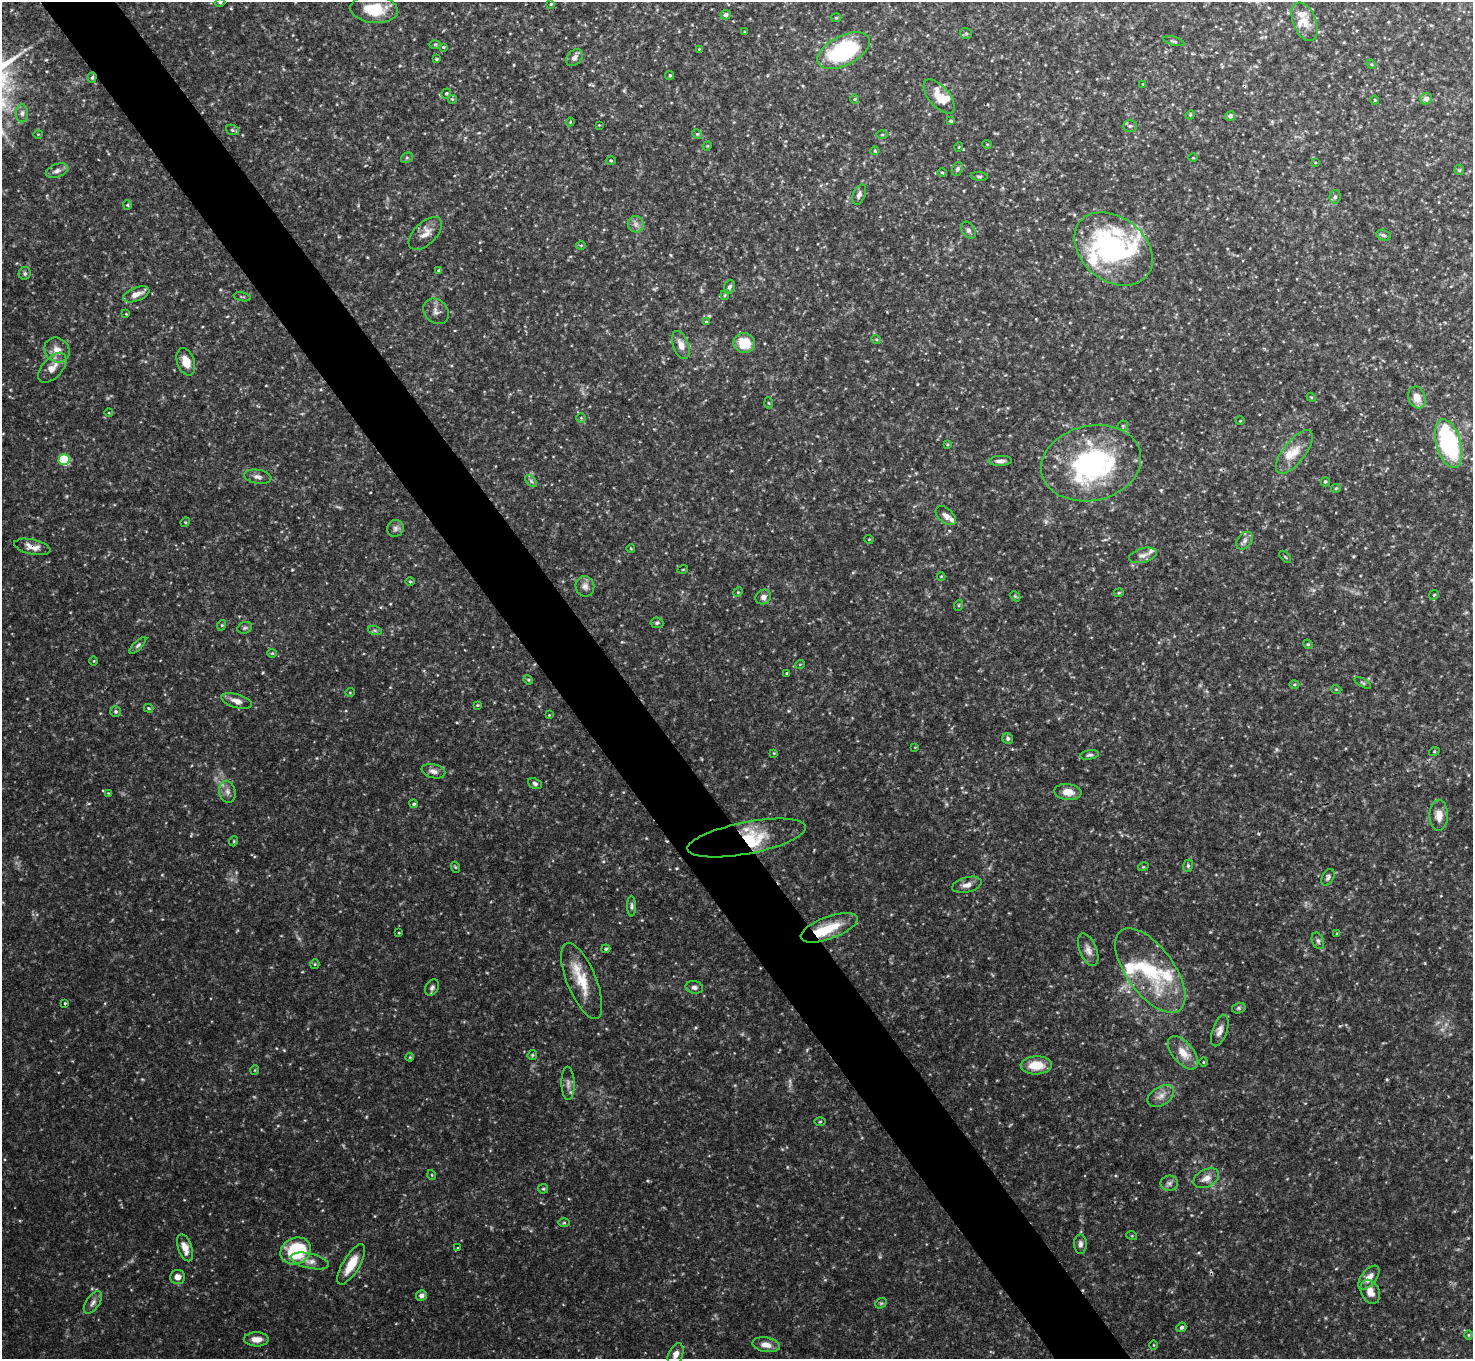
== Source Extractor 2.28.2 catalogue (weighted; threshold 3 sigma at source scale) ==
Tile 11 of 4 x 4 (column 3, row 3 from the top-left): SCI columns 2952-4422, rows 1526-2882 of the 5904 x 5905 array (HDU 1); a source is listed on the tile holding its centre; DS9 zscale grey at full resolution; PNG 1475 x 1361 px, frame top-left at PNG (2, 2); each listed source drawn as its Kron ellipse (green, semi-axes under 4 px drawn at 4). Shown black and unused: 5% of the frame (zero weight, under 3 of 4 exposures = <1% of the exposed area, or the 3 px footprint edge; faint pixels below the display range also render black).
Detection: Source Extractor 2.28.2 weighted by HDU 2 'WHT'; one run over the whole footprint, this tile lists its part. Background 0.132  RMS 0.0051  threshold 0.0231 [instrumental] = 3 sigma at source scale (4.5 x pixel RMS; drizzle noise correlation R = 1.50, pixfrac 1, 0.05/0.05 arcsec/px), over >= 5 px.
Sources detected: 216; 2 too faint to see at this stretch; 3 inside a brighter object's white glare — neither listed nor drawn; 15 inside a brighter listed object's ellipse — not listed separately; the other 196 listed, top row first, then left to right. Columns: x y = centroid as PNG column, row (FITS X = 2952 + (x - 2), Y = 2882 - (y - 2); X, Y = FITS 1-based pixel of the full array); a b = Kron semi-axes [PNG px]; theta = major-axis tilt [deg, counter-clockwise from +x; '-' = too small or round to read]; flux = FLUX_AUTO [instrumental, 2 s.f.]
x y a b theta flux
220 2 5 3 - 0.52
551 4 4 3 - 0.47
374 9 24 13 -5 15
726 15 5 5 - 1.9
836 18 5 3 - 0.53
1305 22 20 11 -68 6.8
745 32 3 2 - 0.47
966 33 6 5 - 0.87
1174 41 11 3 -15 0.85
435 44 6 4 -1 0.71
443 47 4 4 - 0.54
699 49 3 3 - 0.4
844 51 28 15 26 65
574 58 10 7 46 2.2
436 59 3 3 - 0.6
1371 64 5 4 - 0.52
670 75 4 4 - 0.89
92 78 5 4 - 0.8
1143 84 3 3 - 0.38
446 94 5 4 - 0.86
939 97 20 10 -49 8.1
452 99 5 5 - 0.6
855 99 5 4 - 0.63
1426 99 6 5 - 2.8
1375 100 4 4 - 0.49
22 113 9 6 90 1.7
1190 115 5 4 - 0.54
1230 116 5 5 - 1.9
951 121 4 3 - 0.78
570 122 4 3 - 0.43
599 125 2 2 - 0.29
1130 126 7 6 - 1.2
232 130 6 5 - 0.88
38 134 4 3 - 0.41
697 134 5 4 - 0.62
882 134 6 4 1 0.63
987 144 5 3 - 0.42
707 146 5 4 - 0.44
959 147 5 3 - 0.4
875 151 4 4 - 0.55
407 158 6 4 29 0.87
1193 158 5 3 - 0.44
611 160 5 3 - 0.5
1315 162 4 2 - 0.37
957 169 7 5 69 1.1
1459 170 5 5 - 0.63
57 171 11 6 20 2.3
942 172 5 3 - 0.59
979 176 8 3 -5 0.81
859 195 10 6 68 2.1
1335 197 6 5 - 1
127 205 4 4 - 0.59
636 224 8 8 - 2.3
968 230 9 6 -57 1.5
425 233 20 11 44 5.5
1383 235 7 5 -16 1.1
581 245 5 3 - 0.5
1113 249 43 32 -39 71
439 271 3 3 - 0.73
25 273 6 6 - 1.1
729 287 7 5 67 1.2
136 294 14 6 21 4.2
725 295 5 4 - 0.59
242 297 9 2 -11 0.57
436 311 14 11 -46 3.3
126 314 4 2 - 0.35
706 322 4 3 - 0.53
876 339 5 3 - 0.57
744 343 11 10 - 12
681 345 14 8 -69 4.4
57 350 13 11 -41 5.1
186 362 14 8 -71 7.1
52 368 18 10 48 5.7
1311 397 5 3 - 0.46
1417 397 11 8 -69 6.3
769 403 6 4 -87 0.57
109 413 4 3 - 0.35
581 418 5 5 - 0.68
1240 421 4 3 - 0.4
1123 426 5 5 - 0.76
947 444 3 3 - 0.48
1448 444 25 12 -74 69
1294 452 26 11 52 8.6
64 460 5 5 - 35
1000 461 11 5 2 2.2
1091 463 50 37 12 89
258 477 13 7 -8 2.4
531 481 7 4 -46 1
1325 482 4 4 - 0.74
1336 488 5 4 - 0.54
946 516 12 7 -41 2.6
185 522 5 4 - 0.62
395 528 9 8 - 1.8
869 539 5 3 - 0.41
1245 541 10 7 52 2
32 547 18 7 -12 4.4
631 549 4 3 - 0.44
1143 555 14 7 15 2.8
1285 557 7 3 -46 0.48
683 569 5 3 - 0.41
941 576 4 3 - 0.35
410 582 5 3 - 0.47
585 586 10 9 - 2.8
738 592 5 4 - 0.53
1119 593 5 4 - 0.64
1434 595 5 4 - 0.7
1015 596 6 4 -45 0.66
763 597 8 7 - 2.2
959 605 5 3 - 0.61
657 623 6 5 - 0.98
222 625 5 3 - 0.55
245 628 7 5 20 1.1
375 631 7 4 -20 1.1
1308 644 5 4 - 0.74
138 645 11 4 45 1.2
272 653 5 4 - 0.53
94 661 5 3 - 0.47
800 664 5 3 - 0.41
787 673 3 3 - 0.69
528 680 5 4 - 0.61
1363 683 9 3 -29 0.67
1294 684 5 3 - 0.57
1336 689 5 3 - 0.44
350 692 5 3 - 0.4
236 701 16 7 -16 3.4
477 705 4 3 - 0.48
149 708 5 4 - 0.68
116 712 5 5 - 0.99
549 715 3 3 - 0.35
1008 738 5 5 - 1.3
915 747 3 3 - 0.39
1434 752 5 3 - 0.51
774 753 3 3 - 0.41
1090 755 9 4 9 1.2
433 771 12 7 -13 2.5
535 783 7 5 -25 1.1
227 792 11 8 -77 2.8
1068 792 13 8 -7 5.4
108 793 3 3 - 0.35
414 804 4 4 - 0.89
1439 815 15 9 89 4.8
747 838 60 16 11 27
234 841 5 3 - 0.46
1188 866 6 5 - 0.89
455 867 5 3 - 0.51
1143 867 5 3 - 0.47
1328 877 9 5 61 1.4
967 885 15 7 15 3.3
632 906 10 4 90 1.2
829 928 30 11 20 15
399 933 3 2 - 0.37
1337 933 4 3 - 0.54
1318 941 9 5 -67 1.4
606 949 4 3 - 0.63
1088 950 17 8 -68 3.4
315 964 5 4 - 0.58
1150 971 49 23 -54 34
582 981 41 14 -68 16
694 987 9 6 -9 1.8
432 988 8 6 60 1.6
65 1003 3 2 - 0.52
1239 1008 7 5 15 0.94
1220 1031 16 7 71 3.2
1183 1053 20 10 -50 7.9
532 1055 5 4 - 0.72
410 1057 4 3 - 0.47
1203 1062 5 3 - 0.43
1036 1065 15 9 2 11
255 1070 5 3 - 0.38
568 1083 17 6 -88 2.7
1161 1096 14 9 31 3.9
820 1122 5 3 - 0.55
432 1175 5 3 - 0.42
1206 1178 13 8 28 4
1169 1183 8 7 - 1.8
543 1189 5 4 - 0.65
564 1223 6 4 1 0.62
1132 1236 5 3 - 0.5
1080 1244 10 6 -89 1.9
185 1248 14 7 -71 5.2
458 1248 4 3 - 0.42
296 1251 16 13 24 31
310 1261 19 7 -13 3.7
351 1264 23 8 59 9.9
178 1277 7 7 - 3.2
1369 1278 14 7 51 4.4
1370 1292 13 9 -64 4.8
421 1295 5 5 - 2.7
93 1302 13 6 55 2.3
881 1303 6 4 40 0.79
1181 1327 5 4 - 1.3
1468 1335 5 3 - 0.49
256 1339 12 7 -1 4.5
766 1345 14 7 -10 4.2
1153 1345 4 3 - 0.37
676 1354 11 7 66 3.8
Overlapping masked pixels (flux is a lower limit): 3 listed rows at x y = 92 78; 32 547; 747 838
Isophote crosses this tile's border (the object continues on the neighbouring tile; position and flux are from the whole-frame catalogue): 1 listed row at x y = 676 1354